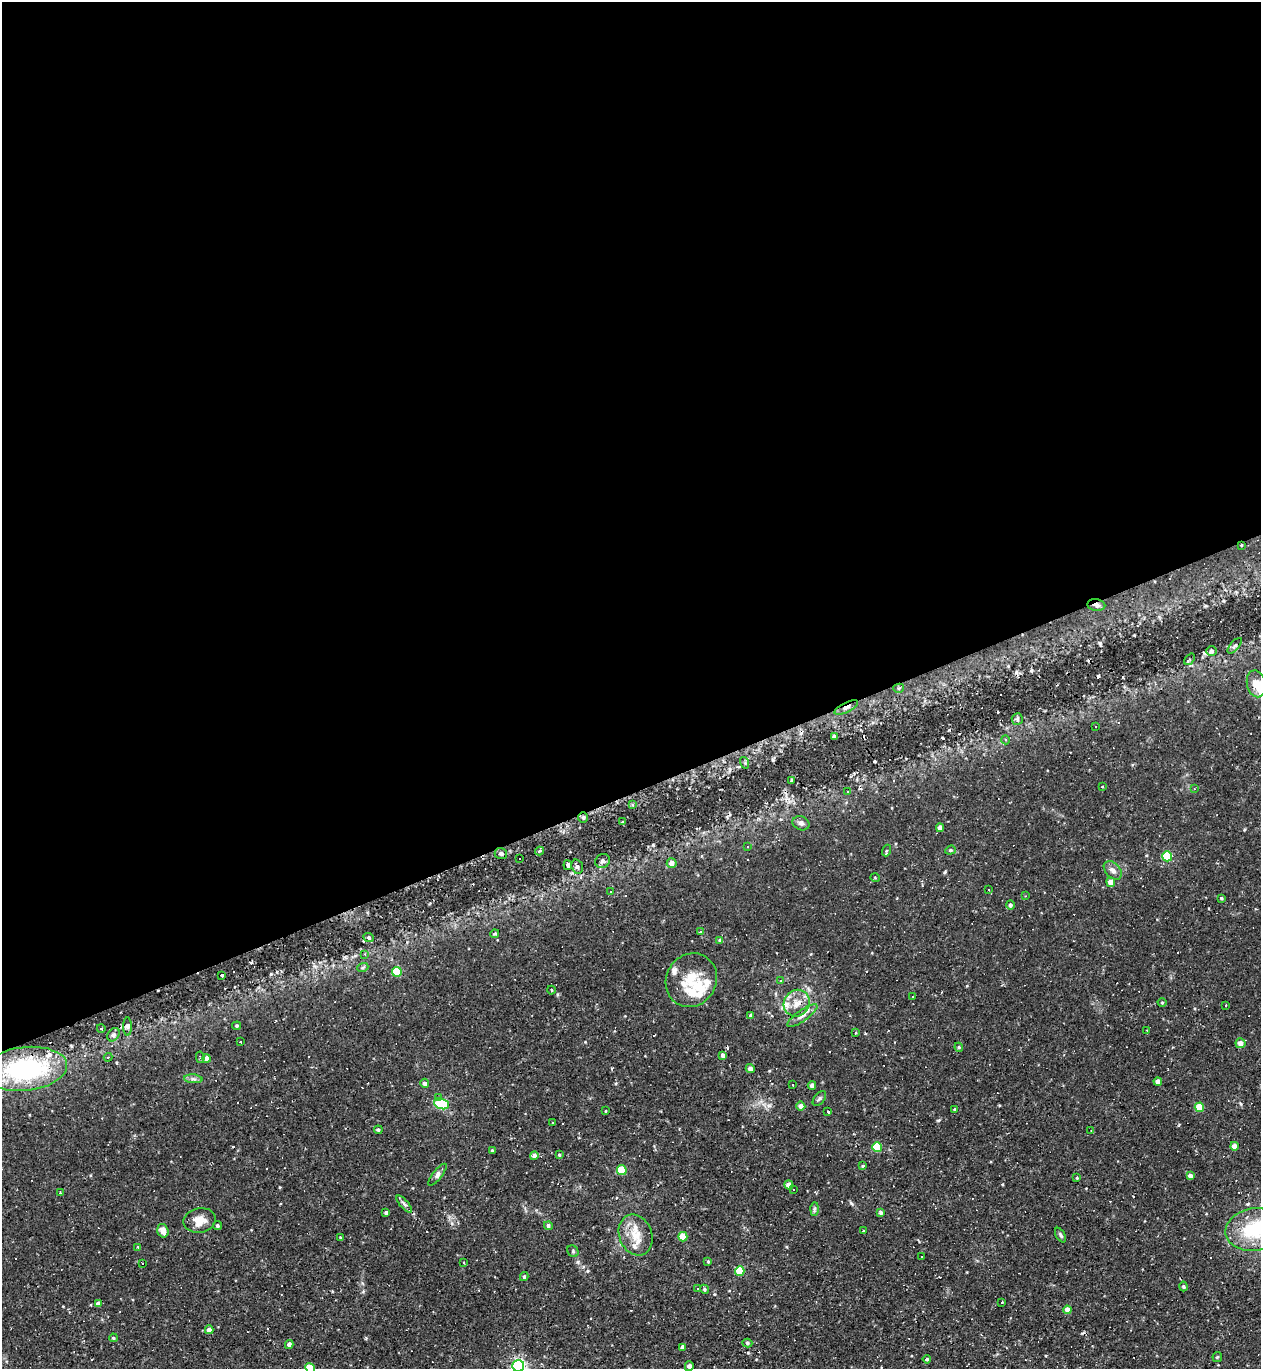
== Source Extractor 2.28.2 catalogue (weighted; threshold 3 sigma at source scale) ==
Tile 2 of 4 x 4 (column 2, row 1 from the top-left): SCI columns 1403-2661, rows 4102-5468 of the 5452 x 5468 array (HDU 1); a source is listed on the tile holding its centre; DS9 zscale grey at full resolution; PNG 1263 x 1371 px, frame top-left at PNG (2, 2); each listed source drawn as its Kron ellipse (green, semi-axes under 4 px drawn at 4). Shown black and unused: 58% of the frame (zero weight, under 2 of 3 exposures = <1% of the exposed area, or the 3 px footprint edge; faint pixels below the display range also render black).
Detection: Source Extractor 2.28.2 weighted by HDU 2 'WHT'; one run over the whole footprint, this tile lists its part. Background 0.0324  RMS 0.0034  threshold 0.0155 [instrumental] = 3 sigma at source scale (4.5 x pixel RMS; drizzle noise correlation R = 1.50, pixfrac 1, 0.05/0.05 arcsec/px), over >= 5 px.
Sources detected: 186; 38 cosmic-ray / hot-pixel residue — neither listed nor drawn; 8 inside a brighter listed object's ellipse — not listed separately; the other 140 listed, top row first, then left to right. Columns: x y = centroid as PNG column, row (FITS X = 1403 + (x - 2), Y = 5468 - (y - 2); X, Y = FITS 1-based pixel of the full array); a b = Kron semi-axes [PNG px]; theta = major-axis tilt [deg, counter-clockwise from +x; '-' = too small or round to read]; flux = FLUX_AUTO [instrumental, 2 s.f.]
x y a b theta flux
1241 545 3 2 - 0.27
1096 605 9 5 -7 1.4
1235 646 10 4 49 0.76
1212 651 5 5 - 0.56
1190 659 6 4 52 0.48
1256 684 13 9 -77 3.7
899 688 5 4 - 0.69
846 708 13 5 27 1.2
1017 719 6 5 - 0.64
1096 727 3 3 - 3.4
834 736 4 3 - 0.6
1006 740 4 3 - 0.34
745 763 6 4 -73 0.44
791 781 3 2 - 0.56
1102 786 3 3 - 0.64
1194 789 4 2 - 0.22
848 792 4 2 - 0.31
632 804 3 3 - 2.1
583 817 5 4 - 0.5
622 822 3 2 - 0.56
801 823 8 7 - 1.1
940 828 4 4 - 2
747 846 3 3 - 0.31
950 850 5 4 - 0.47
539 851 4 4 - 0.88
887 851 6 3 71 0.33
501 854 6 5 - 0.65
1167 856 5 5 - 17
520 858 2 2 - 0.43
602 861 7 6 - 0.92
672 863 5 4 - 2.1
568 865 5 3 - 1.2
577 867 7 5 -72 0.96
1113 870 11 7 -45 1.5
875 878 5 3 - 0.28
1111 882 4 4 - 3.1
989 889 4 3 - 0.35
611 892 3 2 - 0.26
1025 896 4 2 - 0.23
1221 898 4 3 - 0.49
1010 905 5 4 - 0.75
701 931 3 3 - 2.2
495 934 5 4 - 0.47
369 938 5 3 - 0.45
720 940 4 4 - 0.56
365 954 4 4 - 0.38
363 967 6 3 19 0.42
397 972 5 5 - 14
222 975 3 3 - 6.8
691 980 27 25 59 10
781 981 4 3 - 0.32
552 990 4 3 - 0.32
913 996 3 3 - 0.89
1162 1002 4 3 - 0.35
797 1003 14 12 52 4
1225 1006 3 3 - 0.51
751 1015 4 4 - 0.75
802 1016 18 5 35 2
237 1026 4 4 - 0.45
127 1027 9 4 -89 0.71
101 1028 4 3 - 0.31
1147 1031 3 3 - 0.29
856 1033 4 2 - 0.34
113 1035 7 5 54 0.76
241 1042 3 3 - 0.5
1240 1043 5 5 - 1.9
959 1047 4 4 - 0.43
723 1055 4 4 - 0.88
108 1057 4 3 - 0.37
200 1057 5 3 - 0.47
206 1058 4 4 - 2
25 1069 42 21 6 43
750 1069 4 4 - 1.5
193 1079 9 3 -5 0.84
1158 1082 4 4 - 2
425 1083 4 4 - 1.2
792 1085 2 2 - 0.23
812 1085 4 4 - 1.7
439 1098 3 3 - 3.5
819 1099 8 5 52 0.71
441 1104 8 5 -20 30
801 1106 4 4 - 1.8
1199 1107 5 4 - 8.8
955 1109 4 3 - 0.34
606 1111 4 2 - 0.25
828 1112 3 3 - 1
552 1122 2 2 - 0.23
378 1130 4 4 - 0.56
1091 1130 3 2 - 0.24
1234 1146 4 4 - 3.4
877 1147 5 4 - 14
492 1150 3 3 - 0.5
559 1155 3 3 - 0.41
534 1156 4 4 - 1.7
862 1166 3 3 - 0.66
622 1170 5 5 - 13
437 1175 13 4 52 1.2
1190 1176 4 4 - 1.7
1077 1178 3 3 - 0.27
789 1185 5 4 - 3.6
793 1189 3 3 - 7.4
60 1192 3 2 - 0.28
404 1204 10 4 -48 1
814 1209 7 4 89 0.66
880 1212 4 3 - 1.5
386 1213 4 3 - 0.65
200 1220 16 12 11 4.4
217 1226 5 4 - 0.63
548 1226 4 4 - 0.96
1254 1230 29 21 9 21
163 1231 7 5 -73 2.4
863 1231 4 2 - 0.25
636 1235 21 16 -67 6.7
1061 1235 8 4 -59 0.7
340 1237 4 3 - 0.3
683 1237 5 4 - 7.6
138 1247 3 3 - 2.2
573 1251 6 5 - 0.55
922 1257 3 3 - 0.86
708 1261 4 3 - 0.47
464 1262 3 2 - 0.26
143 1263 3 3 - 0.65
740 1271 5 5 - 12
524 1277 4 3 - 0.52
1183 1286 5 4 - 0.48
697 1288 2 2 - 0.34
704 1289 5 4 - 0.53
1001 1302 3 3 - 1.6
99 1303 4 4 - 1.7
1067 1310 4 4 - 2.1
209 1330 4 4 - 2.2
113 1338 4 3 - 0.44
747 1343 5 4 - 0.55
289 1345 4 4 - 1.4
683 1347 4 3 - 1.3
1217 1357 5 5 - 0.38
927 1359 4 3 - 0.47
518 1366 6 6 - 76
689 1366 5 4 - 1.6
310 1368 5 4 - 11
Overlapping masked pixels (flux is a lower limit): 5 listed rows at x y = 1241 545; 1096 605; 846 708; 583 817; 25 1069
Isophote crosses this tile's border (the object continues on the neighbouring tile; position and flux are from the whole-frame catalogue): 4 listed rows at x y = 1254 1230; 518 1366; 689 1366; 310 1368
Unlisted compact peaks at least as high as the median listed source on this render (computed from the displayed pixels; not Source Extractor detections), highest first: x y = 1223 601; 851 1203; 938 1120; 578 1262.